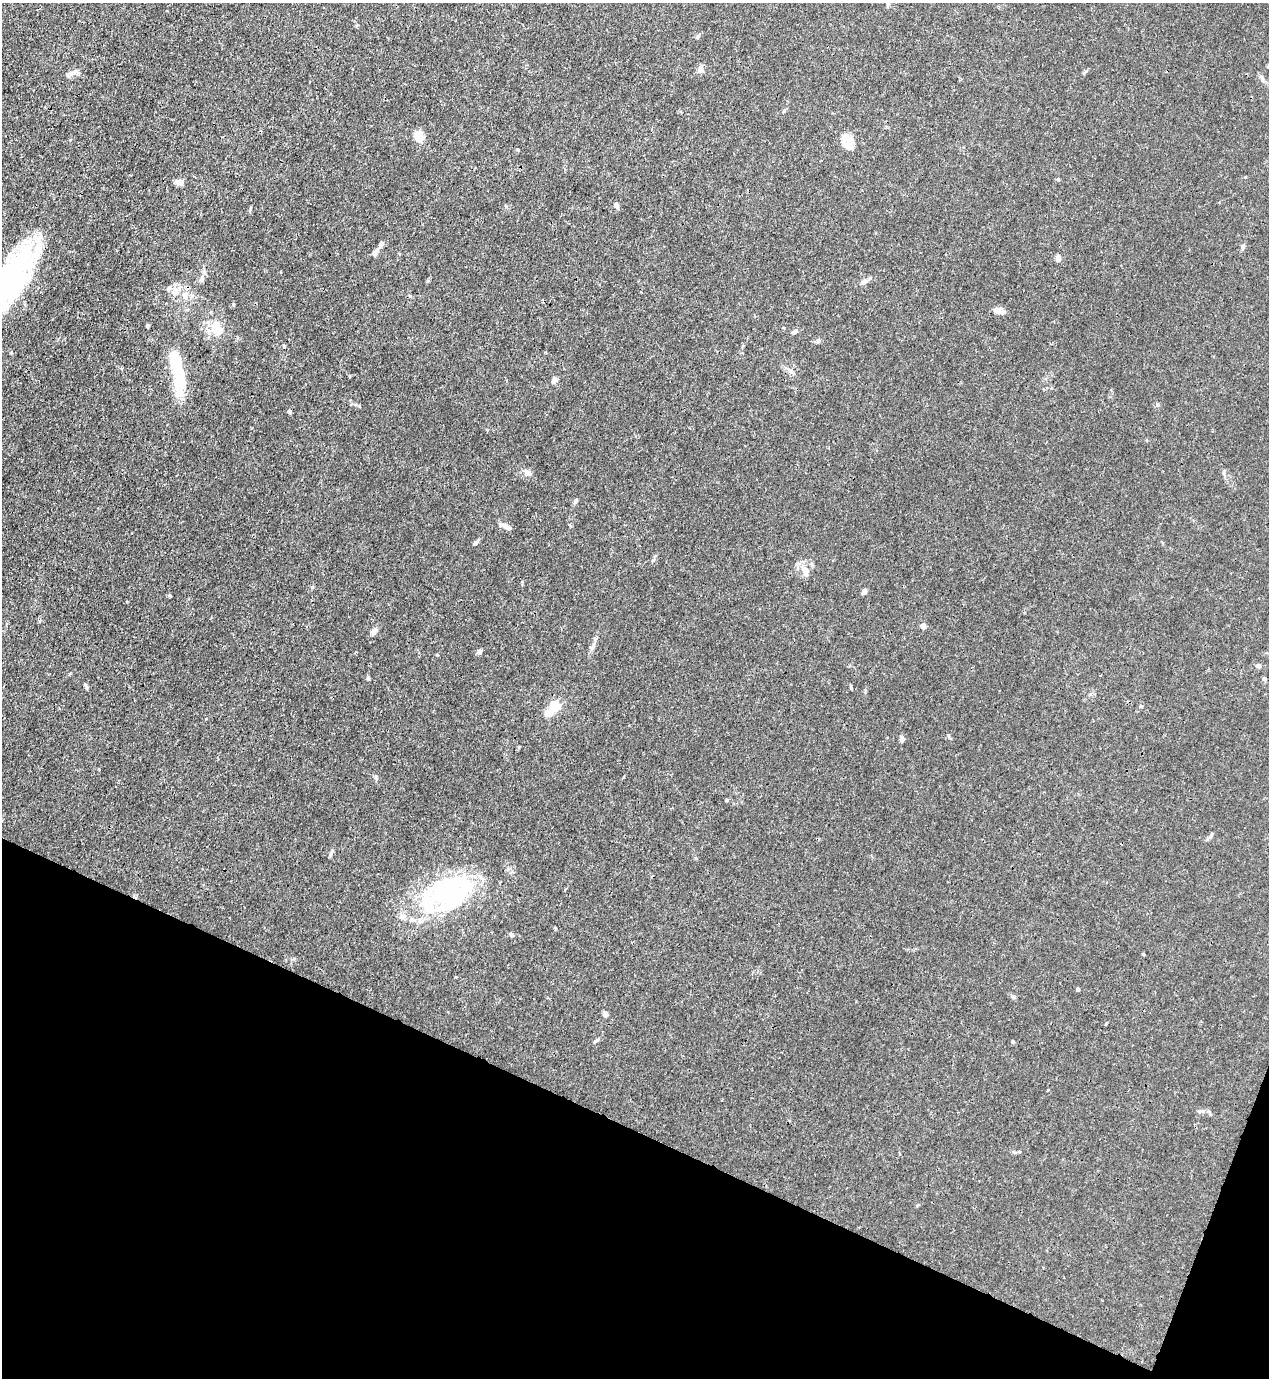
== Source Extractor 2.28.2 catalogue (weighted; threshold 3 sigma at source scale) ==
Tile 15 of 4 x 4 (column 3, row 4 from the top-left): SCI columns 2757-4023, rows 41-1416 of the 5646 x 5583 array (HDU 1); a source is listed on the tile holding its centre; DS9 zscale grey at full resolution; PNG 1271 x 1380 px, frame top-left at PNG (2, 3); no overlay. Shown black and unused: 19% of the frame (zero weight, under 3 of 4 exposures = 7% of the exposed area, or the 3 px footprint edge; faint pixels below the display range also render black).
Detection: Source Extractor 2.28.2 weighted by HDU 2 'WHT'; one run over the whole footprint, this tile lists its part. Background 0.0182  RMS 0.0026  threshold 0.0116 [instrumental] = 3 sigma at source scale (4.5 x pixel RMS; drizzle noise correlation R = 1.50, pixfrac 1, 0.05/0.05 arcsec/px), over >= 5 px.
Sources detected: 65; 7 inside a brighter object's white glare — not listed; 4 inside a brighter listed object's ellipse — not listed separately; the other 54 listed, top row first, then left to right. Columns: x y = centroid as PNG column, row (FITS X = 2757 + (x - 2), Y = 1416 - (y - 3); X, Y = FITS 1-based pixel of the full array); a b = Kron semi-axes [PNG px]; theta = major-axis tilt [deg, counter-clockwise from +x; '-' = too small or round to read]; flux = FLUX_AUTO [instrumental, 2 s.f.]
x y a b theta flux
697 37 7 4 46 0.4
701 70 9 7 -76 1.1
71 74 11 6 18 1.1
419 136 7 6 - 6
849 141 17 14 41 2.9
180 182 9 6 4 1.6
616 205 8 5 -72 0.82
381 244 8 6 53 0.67
1243 247 7 5 83 0.67
375 253 8 6 68 0.95
1058 258 7 6 - 1
13 274 68 34 55 42
864 282 10 6 22 0.97
175 291 14 9 74 2
184 296 9 7 -48 1.4
233 304 5 4 - 0.37
998 310 13 8 -46 1.3
147 325 4 4 - 0.37
217 329 21 13 -68 5.3
794 332 8 5 22 0.61
818 341 6 5 - 0.46
284 346 4 4 - 0.34
177 371 39 15 -86 9.8
791 371 8 6 -15 0.76
555 379 6 6 - 1
290 411 5 4 - 0.4
527 472 11 7 -33 1
575 500 8 4 50 0.49
505 526 16 5 -23 1.1
475 543 6 5 - 0.6
805 571 17 8 -70 2.2
864 592 7 5 64 0.69
923 626 4 4 - 2.3
374 632 11 6 51 1.2
479 652 7 5 52 0.61
1259 666 6 5 - 0.76
368 678 5 5 - 0.36
1264 679 5 5 - 0.37
86 687 11 3 -65 0.39
851 688 5 4 - 0.3
555 706 5 5 - 17
902 738 7 5 -74 0.76
1211 836 9 4 55 0.55
331 852 11 4 67 0.57
461 884 75 26 -1 22
403 917 9 8 - 1.1
411 920 8 6 15 0.82
511 934 6 5 - 0.49
1143 954 5 3 - 0.21
1078 989 4 4 - 0.45
1013 996 7 5 -49 0.53
605 1014 6 5 - 0.84
596 1041 8 3 45 0.39
1013 1041 5 3 - 0.25
Isophote crosses this tile's border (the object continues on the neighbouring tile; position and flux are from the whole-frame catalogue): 1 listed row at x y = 13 274
Unlisted compact peaks at least as high as the median listed source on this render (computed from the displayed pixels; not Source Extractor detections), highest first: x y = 376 777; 169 595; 250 209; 11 353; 1157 405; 653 560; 518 150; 359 406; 437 655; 1058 179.